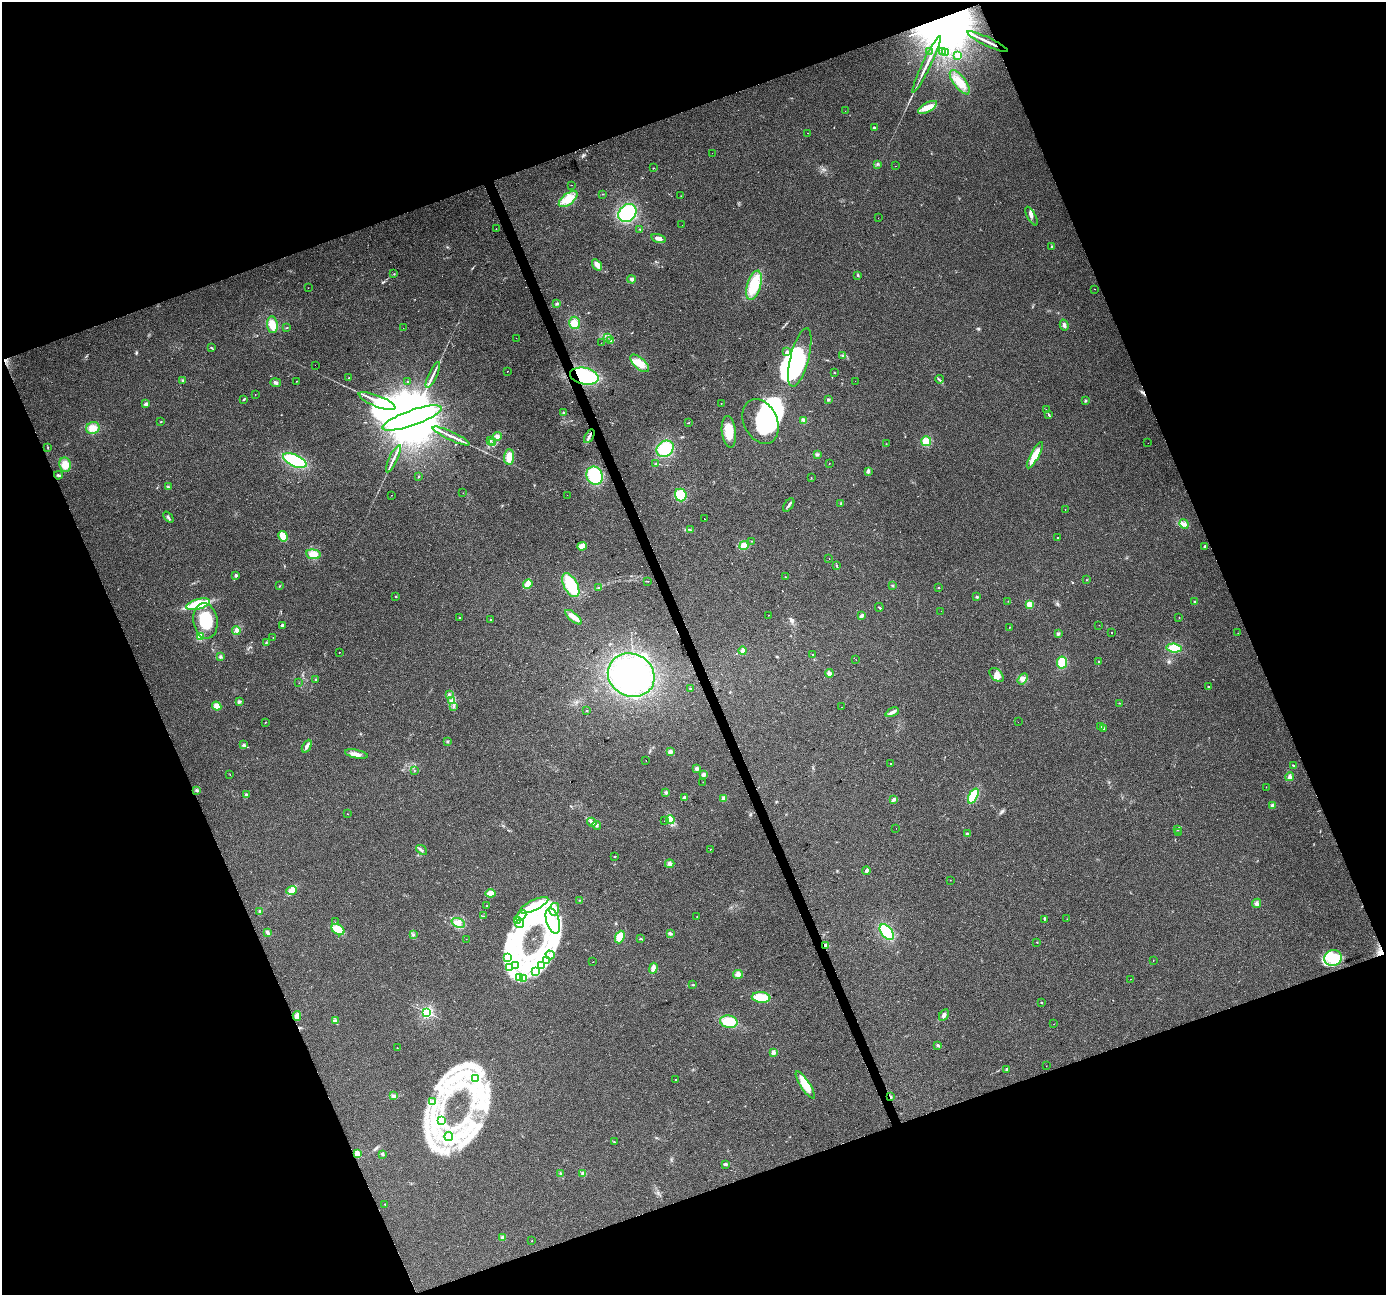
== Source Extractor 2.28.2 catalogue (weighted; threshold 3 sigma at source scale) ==
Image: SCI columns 1-5534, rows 133-5301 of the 5534 x 5378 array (HDU 1 of 3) = the unmasked area's bounding box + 8 px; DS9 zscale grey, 4 x 4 block average (1 PNG px = mean of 4 x 4 image px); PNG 1388 x 1297 px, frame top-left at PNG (2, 2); each listed source drawn as its Kron ellipse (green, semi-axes under 4 px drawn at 4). Shown black and unused: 41% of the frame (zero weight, under 2 of 3 exposures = <1% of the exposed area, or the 3 px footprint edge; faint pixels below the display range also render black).
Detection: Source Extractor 2.28.2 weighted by HDU 2 'WHT'. Background 0.127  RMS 0.0089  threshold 0.0402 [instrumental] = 3 sigma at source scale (4.5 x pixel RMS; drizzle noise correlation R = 1.50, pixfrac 1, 0.0396/0.0396 arcsec/px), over >= 5 px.
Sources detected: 349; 16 inside a brighter object's white glare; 9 cosmic-ray / hot-pixel residue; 1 long thin detection or spike segment (spike, bleed or trail) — neither listed nor drawn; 6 coinciding with a brighter row at this scale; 19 inside a brighter listed object's ellipse — not listed separately; the other 298 listed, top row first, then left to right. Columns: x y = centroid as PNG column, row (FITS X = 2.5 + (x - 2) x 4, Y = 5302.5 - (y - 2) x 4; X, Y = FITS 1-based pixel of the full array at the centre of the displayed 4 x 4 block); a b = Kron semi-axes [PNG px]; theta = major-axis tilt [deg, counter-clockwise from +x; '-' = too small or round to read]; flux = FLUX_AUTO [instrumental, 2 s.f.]
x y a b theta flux
988 42 22 2 -25 42
929 51 2 2 - 1.4
942 51 2 2 - 5.3
946 52 2 2 - 2.2
958 56 2 2 - 150
927 64 31 2 65 51
960 82 14 6 -53 73
927 107 10 4 29 42
845 111 2 2 - 0.95
874 128 2 2 - 34
808 133 2 2 - 2.2
712 153 2 2 - 0.67
878 164 2 2 - 2.4
895 166 2 2 - 1.3
653 168 2 2 - 2.5
572 185 2 2 - 1
603 194 2 2 - 2.3
681 196 2 2 - 2.1
568 199 11 5 38 56
627 213 10 8 43 300
1031 216 10 3 -61 21
878 218 2 2 - 1.1
682 225 2 2 - 11
496 229 2 2 - 1.3
640 229 3 2 - 3.2
658 238 7 3 -16 29
1051 246 2 2 - 3.8
597 265 6 4 -55 27
394 274 2 2 - 2
858 275 3 2 - 5
632 279 4 3 - 14
754 285 15 6 73 150
308 288 2 2 - 1.2
1094 289 2 2 - 2
557 303 3 2 - 5.4
574 323 6 5 - 43
272 325 8 5 -84 57
1064 325 5 2 - 13
287 328 3 2 - 2.9
403 328 2 2 - 1.2
607 337 2 2 - 2
516 338 2 2 - 0.98
611 341 2 2 - 3.5
601 343 2 2 - 0.92
211 348 4 2 - 4.5
787 352 2 2 - 27
843 356 3 2 - 4.8
800 357 30 9 76 830
640 363 11 5 -42 71
315 365 2 2 - 0.83
507 371 2 2 - 2
834 373 2 2 - 2.2
433 375 14 2 65 21
584 376 14 8 -13 390
349 378 2 2 - 1.4
939 379 4 2 - 6
182 380 2 2 - 2.4
297 381 2 2 - 1.5
855 381 2 2 - 0.66
408 382 2 2 - 8
276 383 5 3 - 12
255 395 2 2 - 1.1
828 399 2 2 - 28
243 400 4 2 - 5
377 401 19 5 -22 81
1085 401 2 2 - 4.6
721 403 2 2 - 1.4
146 404 2 2 - 61
1046 410 2 2 - 2.9
564 413 3 2 - 5.3
1048 414 3 2 - 4.9
412 418 31 7 19 110000
803 420 3 3 - 7.2
760 421 23 16 -65 650
160 422 2 2 - 2.1
688 423 2 2 - 2.5
93 428 7 6 - 49
729 432 16 7 -83 88
451 436 20 2 -25 31
497 436 4 3 - 13
589 436 7 2 60 13
490 441 3 2 - 4.8
926 441 5 5 - 59
493 442 2 2 - 4.2
1148 443 2 2 - 0.68
886 444 2 2 - 2.7
48 447 2 2 - 1.5
665 449 9 7 39 180
817 454 3 2 - 6.3
1035 455 15 4 61 81
509 457 8 5 88 51
393 459 15 2 65 24
295 461 12 5 -23 310
829 463 2 2 - 1.4
656 464 2 2 - 2
65 465 7 6 - 52
868 471 3 2 - 14
58 475 4 2 - 8.7
419 476 3 2 - 3.5
595 476 9 7 -62 220
811 477 2 2 - 1.7
168 487 2 2 - 4.3
463 493 2 2 - 1.1
392 495 2 2 - 3.5
567 495 2 2 - 1.6
681 495 6 5 - 120
841 503 2 2 - 3.2
789 505 8 2 56 11
1065 509 2 2 - 1
168 517 6 2 -47 7.7
704 519 2 2 - 3.9
1184 524 5 3 - 14
691 530 2 2 - 3.5
283 536 5 3 - 74
1057 538 2 2 - 4.9
752 541 2 2 - 1.7
582 546 5 3 - 52
744 546 5 4 - 38
1205 546 2 2 - 20
313 554 7 5 -6 52
829 558 2 2 - 0.78
837 565 2 2 - 1.7
236 575 2 2 - 37
785 577 2 2 - 1.7
1087 580 2 2 - 2.1
648 581 2 2 - 1.4
528 584 5 4 - 45
571 585 13 7 -62 180
280 586 2 2 - 1.4
892 586 2 2 - 2.2
938 587 2 2 - 5
598 588 2 2 - 2
396 596 2 2 - 3.3
977 597 3 2 - 5
1008 601 2 2 - 1.8
1194 602 2 2 - 3.4
198 604 12 5 16 210
1029 604 2 2 - 240
879 607 4 2 - 6.4
941 611 2 2 - 0.75
768 615 2 2 - 2.1
861 616 4 3 - 8.9
460 617 2 2 - 4.9
574 617 10 3 -39 50
1179 618 2 2 - 1.9
491 620 2 2 - 7.7
205 621 18 12 -82 190
282 625 3 2 - 9.2
1099 625 2 2 - 1.5
1009 627 2 2 - 1.5
236 631 4 4 - 14
1111 633 2 2 - 3.8
1238 633 2 2 - 1.7
1058 634 4 2 - 7.1
200 637 4 4 - 31
273 638 2 2 - 1.7
267 643 2 2 - 1.9
1174 648 7 4 -7 83
743 651 4 3 - 17
339 652 2 2 - 9.8
813 654 2 2 - 2.9
220 657 3 3 - 6.6
856 660 2 2 - 1.1
1099 662 2 2 - 14
1062 663 6 5 - 99
829 673 4 3 - 16
631 675 24 21 -28 860
997 675 8 5 -46 32
316 679 2 2 - 4.1
1022 679 6 4 55 24
299 683 2 2 - 1.6
1208 687 2 2 - 8.6
690 688 2 2 - 11
449 694 2 2 - 2.5
451 700 3 2 - 6.2
239 702 3 2 - 7.1
1120 703 2 2 - 1.7
217 706 5 4 - 32
454 706 2 2 - 3.7
842 707 2 2 - 1.3
587 711 2 2 - 3
892 712 7 3 27 20
265 722 2 2 - 1.8
1018 722 2 2 - 1.4
1101 727 3 2 - 7
1104 728 2 2 - 3.8
448 741 2 2 - 1.9
243 745 4 3 - 8.6
307 746 7 3 62 17
670 752 3 3 - 15
356 754 11 3 -12 29
646 760 2 2 - 1.8
891 764 2 2 - 3.4
1293 765 3 2 - 3.6
697 769 3 2 - 14
414 770 2 2 - 1.8
230 774 2 2 - 1.5
703 774 3 3 - 17
1290 777 4 4 - 13
703 782 2 2 - 1.9
1266 787 2 2 - 1.1
197 790 3 2 - 5.4
666 793 2 2 - 43
246 795 2 2 - 44
973 796 8 4 64 140
684 797 2 2 - 17
724 798 2 2 - 99
893 799 4 2 - 12
1272 805 2 2 - 72
347 814 2 2 - 1.1
670 820 4 2 - 7.5
665 821 2 2 - 1.8
592 822 5 3 - 13
596 825 5 2 - 11
896 828 2 2 - 0.89
1178 829 2 2 - 2.4
1178 832 2 2 - 1.6
967 834 2 2 - 35
710 849 3 2 - 1.7
422 850 6 2 -38 8.3
614 856 2 2 - 5.9
670 864 5 4 - 15
866 871 4 4 - 10
950 880 2 2 - 1.7
292 890 5 2 - 14
490 893 5 3 - 47
580 900 2 2 - 2.8
1256 903 4 4 - 14
534 905 15 5 26 69
487 906 2 2 - 2.4
554 909 6 4 76 30
259 911 3 2 - 6.8
484 916 4 2 - 3.9
521 916 6 3 43 20
697 917 2 2 - 1.5
1044 919 2 2 - 3.9
1067 919 2 2 - 1.4
517 921 3 2 - 8.2
553 921 13 6 -73 100
335 922 2 2 - 7.5
458 923 7 4 -20 27
519 924 4 3 - 16
338 929 7 5 -36 64
887 932 9 5 -51 180
268 933 4 3 - 12
670 933 3 2 - 13
413 935 3 2 - 5.5
620 937 6 4 68 83
466 939 2 2 - 0.96
640 939 3 2 - 3.9
1037 942 2 2 - 1.7
826 946 3 3 - 8.4
550 955 4 3 - 13
508 957 2 2 - 5.7
1333 958 9 7 15 74
546 960 3 2 - 5.9
1153 960 2 2 - 1.3
593 962 2 2 - 1.6
542 965 4 2 - 8.4
516 966 2 2 - 4.1
509 967 4 2 - 11
653 968 5 4 - 24
536 971 2 2 - 5.9
738 974 5 4 - 19
520 978 4 2 - 10
524 978 2 2 - 4.8
1130 979 2 2 - 2.3
693 985 2 2 - 1.8
761 997 9 5 -5 110
1041 1002 2 2 - 7.4
427 1012 2 2 - 1100
944 1015 6 3 60 15
297 1016 5 4 - 26
336 1021 4 2 - 7.2
729 1022 9 6 -9 120
1054 1024 2 2 - 1.3
938 1045 3 2 - 6.3
397 1048 2 2 - 2.4
773 1052 2 2 - 98
1046 1066 2 2 - 0.77
1006 1069 3 2 - 4.3
476 1078 2 2 - 24
675 1080 2 2 - 2.9
805 1085 16 4 -57 97
393 1096 4 3 - 11
891 1097 3 2 - 5.1
433 1102 3 2 - 7.6
442 1121 2 2 - 2.4
449 1137 4 3 - 22
614 1142 2 2 - 2.8
357 1154 2 2 - 210
382 1154 3 2 - 5.3
726 1164 4 2 - 7.1
560 1174 2 2 - 3.4
583 1174 4 3 - 15
385 1204 2 2 - 4.2
503 1237 2 2 - 81
532 1241 2 2 - 1.2
Overlapping masked pixels (flux is a lower limit): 4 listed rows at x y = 988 42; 584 376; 826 946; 891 1097
Diffuse or blended objects may show on this block-average render without a row.